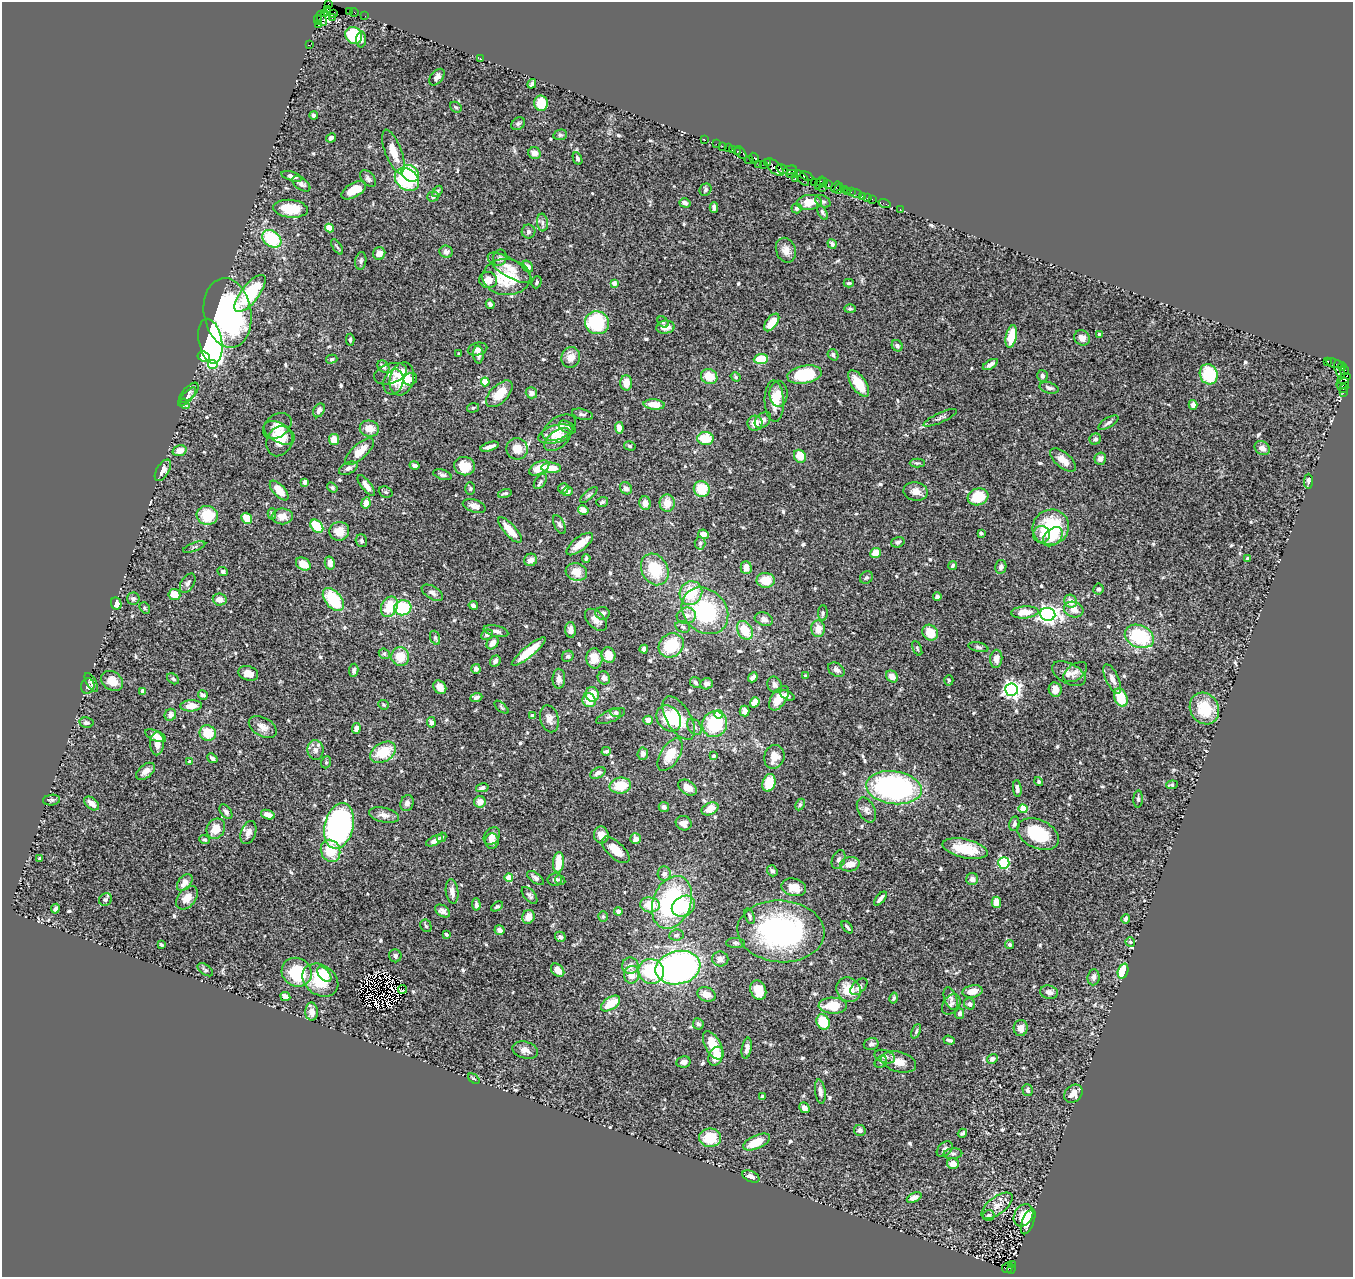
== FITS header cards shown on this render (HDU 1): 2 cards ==
NAXIS1  =                 1351
NAXIS2  =                 1275

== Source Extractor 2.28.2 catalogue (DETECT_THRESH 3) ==
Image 1351 x 1275 px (HDU 1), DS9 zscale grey, 1 PNG px = 1 image px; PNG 1355 x 1279 px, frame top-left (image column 1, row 1275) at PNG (2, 2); each listed source drawn as its Kron ellipse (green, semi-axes under 4 px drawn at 4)
Background 1.1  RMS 0.032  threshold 0.0961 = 3 sigma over >= 5 px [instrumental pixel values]
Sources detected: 616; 4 with non-positive FLUX_AUTO (blend fragments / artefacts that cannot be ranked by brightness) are neither listed nor drawn; of the other 612, the 500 brightest by FLUX_AUTO listed and drawn (112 fainter detections omitted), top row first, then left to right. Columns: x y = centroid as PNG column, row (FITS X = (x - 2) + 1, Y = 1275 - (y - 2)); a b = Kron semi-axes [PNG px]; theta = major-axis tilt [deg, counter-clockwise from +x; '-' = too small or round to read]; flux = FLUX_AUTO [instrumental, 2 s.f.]
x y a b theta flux
328 5 4 3 - 190
327 10 3 3 - 340
349 11 3 2 - 71
354 12 4 2 - 57
325 13 4 3 - 520
333 14 4 3 - 100
365 16 2 2 - 26
322 18 8 4 -71 230
332 18 3 2 - 250
318 20 5 3 - 140
319 25 4 3 - 130
354 35 9 8 - 77
361 40 8 5 87 6.3
309 45 2 2 - 21
480 58 3 2 - 7.5
437 77 9 6 50 8.9
532 84 5 3 - 4.7
541 103 8 7 - 46
456 107 6 5 - 3.7
314 115 4 3 - 7.2
518 124 7 5 38 4.7
560 135 7 5 12 4
331 138 5 4 - 6.5
705 140 2 2 - 20
716 144 2 2 - 50
722 146 2 2 - 40
728 148 2 2 - 52
732 149 3 2 - 77
393 151 23 8 -69 35
737 151 3 3 - 99
740 152 7 4 -48 250
535 153 6 6 - 14
754 158 5 4 - 130
577 159 6 4 -64 4.6
749 160 4 2 - 51
768 163 4 3 - 74
758 164 2 2 - 96
764 165 3 2 - 35
774 167 11 5 -45 350
782 169 6 4 -37 330
790 170 7 4 14 360
410 173 10 7 -40 97
792 174 6 3 -1 130
292 176 11 4 -16 9.5
807 176 7 3 -24 140
795 178 2 2 - 92
802 178 9 4 -52 290
368 179 10 6 -50 7.2
407 179 13 10 -37 170
814 182 2 2 - 60
824 182 3 2 - 77
820 183 7 3 66 150
301 184 10 5 -36 7.8
828 185 3 2 - 79
822 187 2 2 - 21
836 187 6 3 54 89
839 189 6 3 63 100
844 189 3 2 - 66
354 190 14 7 30 39
705 190 6 5 - 4.5
437 191 6 4 54 4.1
847 192 3 2 - 91
851 192 2 2 - 31
856 193 6 2 -18 24
433 196 6 5 - 6.2
862 196 3 3 - 120
867 198 2 2 - 19
872 199 2 2 - 18
823 201 8 5 -28 4.3
809 202 13 7 5 32
685 203 5 4 - 8.6
885 204 6 2 -18 26
714 207 5 4 - 6.3
797 208 5 5 - 5.8
290 209 17 9 -6 46
900 209 2 2 - 25
822 212 8 4 -60 5.1
542 222 9 5 -85 7
329 228 4 4 - 60
529 232 7 7 - 6.4
272 239 10 7 -40 120
832 244 5 4 - 5.2
337 247 9 3 -56 3.5
786 250 13 9 -69 16
446 252 7 6 - 9.2
379 253 6 6 - 14
500 258 8 6 71 6.2
361 261 9 5 82 5.4
528 267 6 5 - 9.3
510 268 25 9 -32 27
506 277 24 18 -3 92
488 280 9 8 - 19
537 282 6 5 - 3.9
614 283 4 4 - 13
849 283 5 3 - 3.7
250 293 22 9 52 120
490 304 5 4 - 9
850 309 6 4 0 3.9
228 313 35 23 -81 440
663 322 6 4 -46 3.8
772 322 10 5 54 35
597 323 12 11 - 150
666 327 9 6 7 19
1099 334 3 3 - 6.2
1011 336 11 5 78 51
1082 338 8 7 - 17
350 340 6 4 88 3.9
210 341 23 11 -79 820
897 346 6 5 - 5.7
478 349 10 6 12 11
459 354 3 3 - 3.6
478 355 9 5 -88 8.1
833 355 6 5 - 5.7
204 357 6 5 - 50
571 357 10 9 - 19
332 359 6 4 16 3.2
761 359 7 5 6 55
1328 361 3 3 - 68
1335 363 8 3 -15 140
990 364 8 4 30 8.9
213 365 5 4 - 65
1342 366 4 3 - 110
383 367 7 5 -46 9.7
1340 369 9 5 -71 240
1344 371 4 2 - 66
390 374 17 10 18 17
1209 374 10 9 - 91
805 375 17 9 11 110
1042 376 6 5 - 8.2
709 377 8 7 - 38
736 377 5 4 - 3.5
1344 378 7 4 33 450
402 379 17 12 74 60
410 379 7 6 - 10
393 382 13 9 71 14
485 382 4 4 - 50
626 383 7 6 - 23
859 383 15 7 -56 41
1343 384 7 5 38 260
1049 388 9 5 -15 7
1343 389 5 3 - 120
189 393 12 6 46 7
531 393 6 5 - 11
1343 393 3 2 - 42
499 394 16 8 46 49
778 394 13 9 -90 16
187 397 12 5 47 6.7
774 401 21 9 -88 35
185 404 5 4 - 3.4
654 404 10 5 -5 27
1193 405 5 4 - 9.9
473 408 6 4 17 3.6
319 410 7 5 60 9.7
582 414 11 5 -15 5.9
940 418 18 5 25 7
763 420 9 6 44 9.9
755 423 7 7 - 24
1108 423 11 5 32 6.5
277 426 16 11 37 23
567 427 9 5 -30 5
559 428 18 11 31 21
619 428 6 4 -85 13
369 429 10 8 -11 21
279 433 17 9 -30 22
556 434 18 8 17 26
334 439 5 5 - 27
557 439 15 8 37 18
705 439 8 6 -2 53
1095 439 6 5 - 7
279 441 16 12 63 35
630 446 6 4 -15 3.2
490 447 10 4 16 11
1262 448 8 6 -34 12
517 449 11 10 - 31
180 451 7 5 17 19
360 452 18 7 42 33
800 456 7 5 -56 32
1100 459 6 6 - 11
1063 460 15 7 -40 20
917 463 7 4 0 3.5
415 465 5 3 - 5.5
465 466 10 9 - 43
348 468 10 5 26 7.8
539 468 11 6 28 31
551 468 10 5 -2 34
163 470 12 6 59 12
442 475 9 5 -17 5.8
540 481 9 5 53 4.4
1308 481 7 4 89 4.6
305 482 4 4 - 6.4
366 486 13 5 -52 15
332 488 6 4 -34 3.9
470 488 6 4 -90 3.3
563 488 5 5 - 6.4
626 488 6 5 - 8.7
702 489 8 7 - 59
279 491 12 6 -47 33
567 491 5 4 - 7.2
916 491 12 9 -9 17
386 492 7 5 -21 3.8
505 493 7 3 14 3.6
589 495 11 3 42 3.6
978 497 10 8 18 61
602 502 6 4 18 4.2
366 503 5 4 - 17
645 503 7 6 - 14
667 503 9 7 87 28
474 506 12 6 -18 12
583 510 5 4 - 16
272 514 5 3 - 3.7
207 515 10 9 - 65
282 516 10 8 2 20
247 518 6 5 - 43
559 525 10 5 -62 6
317 526 7 5 -46 83
1051 527 18 17 - 130
510 530 16 6 -48 33
339 531 10 9 - 24
981 533 3 3 - 3.5
703 534 5 4 - 20
1041 534 8 8 - 13
1053 537 11 7 42 31
361 541 6 5 - 4.6
898 542 7 5 18 5.3
700 543 6 5 - 4.8
580 544 16 6 38 31
194 547 12 3 20 3.8
875 553 5 5 - 26
586 558 4 3 - 3.9
1248 559 4 3 - 6.2
531 560 6 6 - 14
330 563 6 5 - 12
303 564 8 6 -32 27
953 566 4 3 - 3.5
746 567 6 5 - 15
1001 567 7 5 79 8
655 569 16 13 -61 82
223 571 5 4 - 5.8
576 572 11 8 -17 25
866 578 7 6 - 5.1
766 580 9 7 -3 38
188 583 10 6 58 7.4
1098 589 5 5 - 4.8
432 593 12 6 -30 7.8
691 593 12 11 - 71
174 594 6 5 - 31
937 597 4 4 - 8.5
133 599 6 6 - 5.6
220 600 7 6 - 14
333 600 13 8 -49 100
1071 601 7 6 - 20
116 604 6 5 - 14
473 605 4 3 - 8.9
389 607 11 8 64 62
145 608 6 4 -51 3.4
403 608 8 7 - 110
1074 609 10 7 -18 17
705 611 25 21 -45 190
1025 612 14 6 4 31
603 613 7 6 - 8.8
823 613 8 5 89 4.2
1048 614 8 6 -7 1000
686 616 10 8 14 15
764 619 9 6 -19 9.9
596 620 13 8 -45 17
683 627 7 5 -18 5
818 629 8 7 - 23
571 630 8 5 -88 11
745 630 10 7 -60 48
496 631 12 5 -13 10
930 633 8 7 - 40
487 635 6 5 - 7
1139 636 15 11 -23 130
435 638 7 5 -70 4
493 643 7 5 51 13
671 645 13 11 38 85
978 647 10 4 -13 4.7
917 648 8 4 -65 3.3
644 649 4 4 - 10
529 652 21 5 39 52
384 654 6 5 - 3.5
608 655 8 6 -68 30
568 656 6 5 - 4.5
400 657 9 9 - 41
594 658 10 8 -88 34
996 659 9 6 85 13
495 661 6 5 - 6.9
476 669 5 4 - 7.8
354 670 7 4 81 6.2
836 670 9 6 -33 12
1075 672 13 8 35 12
248 673 10 7 -18 18
1069 674 18 10 -27 16
805 676 4 4 - 4.1
892 676 6 5 - 18
753 677 5 4 - 8.6
604 678 7 6 - 9.3
173 679 6 4 -37 3.9
559 679 10 6 89 11
1112 679 16 6 -65 14
949 680 5 4 - 3.2
112 681 11 9 -34 26
695 682 6 5 - 7.3
91 683 10 5 -61 6.2
707 684 6 5 - 8.4
775 685 8 7 - 9.2
88 686 8 6 77 9.2
440 687 7 6 - 16
1055 689 7 6 - 14
1011 690 6 6 - 860
143 691 4 3 - 10
592 694 7 6 - 39
203 695 5 4 - 6.5
787 695 8 4 -25 7.9
476 697 6 4 22 6.9
779 698 14 7 56 30
1121 698 9 6 -69 60
589 700 7 6 - 40
755 702 5 4 - 27
383 705 5 5 - 3.2
191 706 11 5 2 21
501 707 9 4 -42 3.4
1204 709 16 14 -59 70
745 711 5 5 - 14
616 713 5 4 - 4.9
719 714 4 4 - 43
170 715 6 5 - 9.6
533 716 4 3 - 12
611 716 15 6 23 8.5
669 718 14 11 -52 85
679 718 24 12 -59 52
549 719 14 9 -75 15
648 720 5 4 - 17
431 722 5 4 - 5.8
86 723 7 5 -10 5.2
715 724 13 12 - 110
263 727 15 9 -30 17
694 727 9 6 -51 7
356 729 5 4 - 9.5
208 733 8 7 - 47
155 736 11 5 -23 11
157 744 12 7 89 18
315 750 10 8 -87 11
606 751 5 4 - 5.2
383 752 14 9 31 67
643 754 6 5 - 13
670 755 18 9 58 50
713 756 4 3 - 5.1
774 757 12 10 71 27
212 758 5 3 - 6.8
190 762 3 3 - 4.8
326 762 6 5 - 3.3
146 771 11 6 39 13
598 773 8 5 28 9.3
1039 781 5 4 - 3.9
769 783 9 6 71 46
1172 785 6 4 4 4.2
620 786 11 8 8 51
482 788 6 4 12 5.9
687 788 10 7 -35 24
894 788 28 16 -7 500
1017 789 8 4 -84 9.1
1138 799 8 4 87 4.4
51 800 8 5 7 4.3
480 802 6 6 - 17
92 803 8 5 -38 15
407 803 8 6 73 9.7
800 805 6 4 63 3.7
664 807 5 5 - 7.2
710 809 9 6 26 27
1023 809 4 4 - 80
866 810 13 8 -62 10
226 812 8 5 -53 6
268 815 7 4 -17 16
384 815 15 7 -12 13
684 823 8 7 - 15
1014 824 7 5 81 5.8
339 826 23 14 76 630
216 829 10 9 - 26
248 833 12 7 70 13
1038 834 22 14 -25 110
601 835 8 7 - 18
492 836 9 7 51 14
442 837 5 4 - 4.6
636 839 5 5 - 13
204 840 5 4 - 3.6
434 841 9 4 25 11
492 841 7 6 - 16
965 849 23 9 -12 65
616 850 17 8 -43 30
331 851 11 9 -67 54
40 859 3 3 - 6.8
838 860 10 6 69 6.4
559 862 10 5 86 43
1004 863 5 5 - 170
850 864 10 7 10 23
772 871 6 5 - 4.9
664 874 7 6 - 8.9
509 878 4 4 - 50
535 878 10 5 -36 5.6
555 879 7 6 - 7.3
972 879 6 6 - 13
560 880 5 4 - 3.4
185 882 10 6 51 15
794 887 12 8 -14 30
452 891 12 6 -82 12
530 895 10 5 -49 5.9
187 898 13 8 50 24
105 899 7 6 - 4.6
880 899 8 3 49 7.5
672 902 27 19 70 290
996 902 5 4 - 26
476 904 6 4 -86 7.1
650 905 10 7 -9 43
497 906 6 4 29 3.4
683 906 12 9 32 68
55 909 5 4 - 7
443 911 8 5 -33 8.8
618 911 4 4 - 12
603 916 5 4 - 3.3
750 916 8 4 -70 4.7
528 917 7 6 - 24
1126 919 5 4 - 4.3
426 926 6 5 - 3.7
847 927 7 3 -50 4.5
499 930 5 5 - 9.4
781 931 43 31 -4 420
446 934 3 3 - 3.4
676 935 7 5 6 5.2
560 937 5 5 - 7.4
1130 942 5 4 - 4.6
735 943 9 5 0 4.5
161 945 4 3 - 3.8
1009 945 5 4 - 5.1
395 956 6 6 - 6.3
720 959 8 7 - 10
630 966 8 8 - 14
678 968 23 16 12 730
205 970 9 5 -36 5
558 970 7 5 -45 21
651 971 13 12 - 140
1123 971 7 5 70 88
297 972 15 14 - 110
324 974 9 5 -49 50
632 975 9 7 81 24
1094 977 8 6 84 7.4
320 980 19 15 -36 91
859 987 10 6 44 9.7
403 989 4 3 - 6.8
758 990 10 7 -68 37
849 990 13 11 -45 44
972 991 10 6 11 24
1049 992 9 6 -10 10
706 994 9 7 -20 18
285 996 5 4 - 14
894 998 5 4 - 4.1
951 999 12 6 -70 9.6
611 1004 11 6 34 48
951 1004 11 8 53 7.4
970 1004 6 5 - 8.3
833 1006 14 8 -1 50
312 1012 9 6 -87 18
960 1013 5 4 - 5.8
823 1022 8 6 -63 62
698 1024 5 5 - 5.3
1021 1028 8 7 - 14
916 1031 8 4 67 3.9
949 1040 6 3 -20 6.3
871 1044 7 6 - 7.2
713 1045 15 7 -60 47
747 1048 10 5 79 8.4
525 1050 13 8 -15 12
716 1056 10 7 65 30
885 1057 10 6 -18 13
992 1059 5 5 - 9.6
683 1062 7 5 11 9.2
881 1062 7 5 42 3.7
899 1062 18 10 -16 25
474 1079 7 4 -39 3.4
1028 1090 6 5 - 5.3
820 1092 12 5 -82 9
1073 1094 10 8 45 14
763 1096 4 3 - 5.6
804 1108 6 4 -45 9.5
860 1130 6 5 - 8.6
962 1133 5 3 - 4.7
710 1138 11 9 -1 62
757 1142 14 6 24 42
945 1149 9 6 42 9.5
953 1154 9 5 4 5.7
953 1164 6 5 - 18
751 1176 9 5 -24 11
914 1197 8 4 24 11
997 1206 18 8 37 19
989 1215 6 5 - 5.9
1023 1215 11 9 59 39
1028 1221 13 5 69 31
1012 1264 2 2 - 62
1007 1268 6 5 - 210
1011 1269 4 3 - 250
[112 fainter detections neither listed nor drawn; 4 non-positive-flux detections neither listed nor drawn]